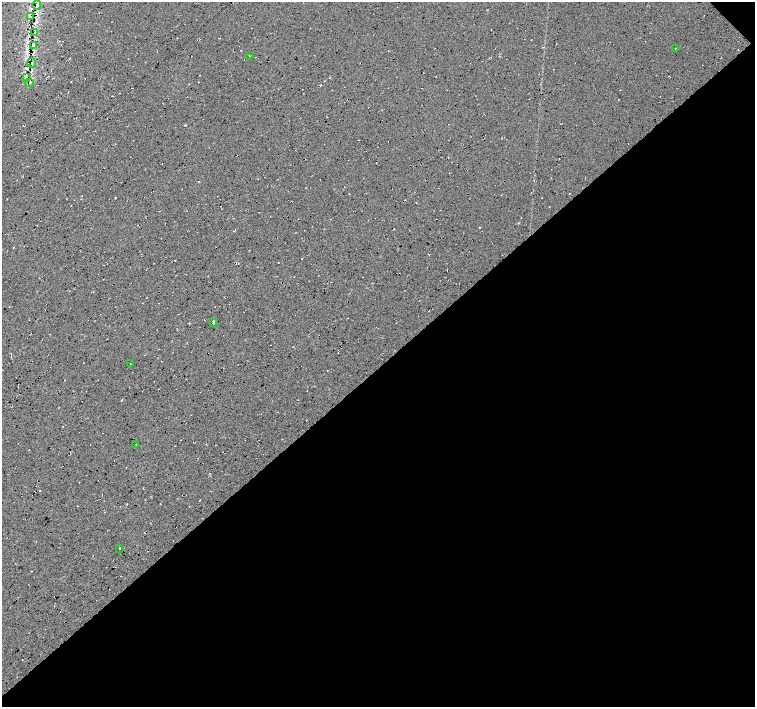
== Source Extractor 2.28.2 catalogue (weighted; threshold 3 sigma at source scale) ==
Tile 12 of 4 x 4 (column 4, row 3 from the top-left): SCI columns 4515-6019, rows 1556-2964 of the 6020 x 5994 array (HDU 1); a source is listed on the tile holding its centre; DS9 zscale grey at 2 x 2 block average (1 PNG px = mean of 2 x 2 image px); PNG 757 x 709 px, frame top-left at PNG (2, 2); each listed source drawn as its Kron ellipse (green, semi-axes under 4 px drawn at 4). Shown black and unused: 48% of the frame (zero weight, under 2 of 3 exposures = <1% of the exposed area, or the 3 px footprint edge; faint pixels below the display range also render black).
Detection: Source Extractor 2.28.2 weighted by HDU 2 'WHT'; one run over the whole footprint, this tile lists its part. Background 0.0325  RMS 0.013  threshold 0.0563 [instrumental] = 3 sigma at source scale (4.5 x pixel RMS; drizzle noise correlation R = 1.50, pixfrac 1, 0.0396/0.0396 arcsec/px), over >= 5 px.
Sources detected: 15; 1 cosmic-ray / hot-pixel residue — neither listed nor drawn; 1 inside a brighter listed object's ellipse — not listed separately; the other 13 listed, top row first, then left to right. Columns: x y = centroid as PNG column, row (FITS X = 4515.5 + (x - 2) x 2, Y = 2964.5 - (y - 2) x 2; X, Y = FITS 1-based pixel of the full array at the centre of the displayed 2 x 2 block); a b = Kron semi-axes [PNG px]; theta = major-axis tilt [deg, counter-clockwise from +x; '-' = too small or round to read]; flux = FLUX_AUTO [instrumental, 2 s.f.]
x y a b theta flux
37 5 4 3 - 5.6
30 16 4 2 - 1.4
35 32 3 2 - 1.3
33 45 4 3 - 3.8
675 48 2 2 - 1.2
249 56 2 2 - 1.1
32 63 5 2 - 2.3
26 77 2 2 - 1.3
29 82 4 2 - 2.1
214 322 2 2 - 680
130 364 2 2 - 0.9
136 444 2 2 - 0.94
119 548 2 2 - 1.7
Diffuse or blended objects may show on this block-average render without a row.